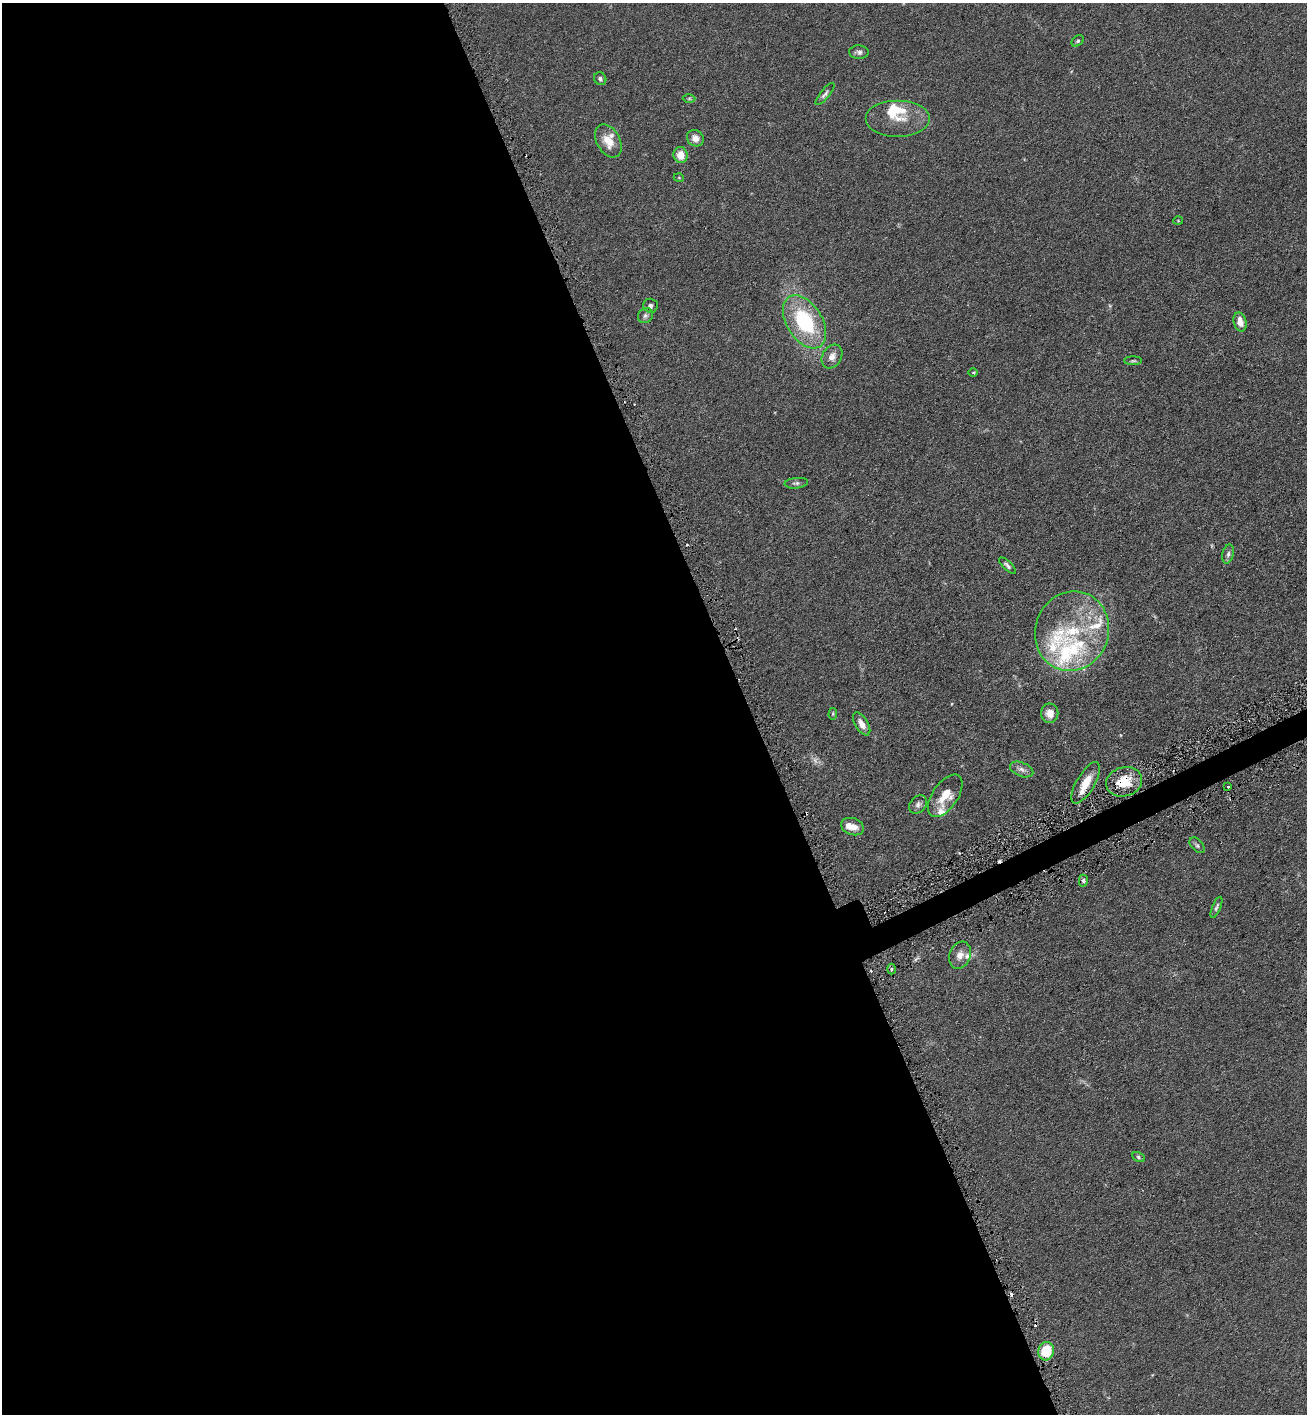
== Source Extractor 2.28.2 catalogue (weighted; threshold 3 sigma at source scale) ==
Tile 9 of 4 x 4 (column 1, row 3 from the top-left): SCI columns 149-1453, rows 1425-2836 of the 5654 x 5672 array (HDU 1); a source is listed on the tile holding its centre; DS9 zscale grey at full resolution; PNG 1309 x 1416 px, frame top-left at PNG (2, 3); each listed source drawn as its Kron ellipse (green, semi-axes under 4 px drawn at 4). Shown black and unused: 58% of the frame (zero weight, under 3 of 6 exposures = <1% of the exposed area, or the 3 px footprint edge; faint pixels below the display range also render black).
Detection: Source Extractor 2.28.2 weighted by HDU 2 'WHT'; one run over the whole footprint, this tile lists its part. Background 0.0619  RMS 0.0058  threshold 0.0239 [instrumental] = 3 sigma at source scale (4.09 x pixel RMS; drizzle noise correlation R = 1.36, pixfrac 0.8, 0.05/0.05 arcsec/px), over >= 5 px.
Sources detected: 60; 1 too faint to see at this stretch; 8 cosmic-ray / hot-pixel residue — neither listed nor drawn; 12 inside a brighter listed object's ellipse — not listed separately; the other 39 listed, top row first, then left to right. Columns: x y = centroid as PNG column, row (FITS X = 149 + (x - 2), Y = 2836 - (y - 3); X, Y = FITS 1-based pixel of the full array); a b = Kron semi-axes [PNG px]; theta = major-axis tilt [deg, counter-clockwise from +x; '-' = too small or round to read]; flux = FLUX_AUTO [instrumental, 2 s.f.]
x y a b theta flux
1078 41 7 5 40 0.88
859 52 10 6 -2 1.8
600 79 7 6 - 1.2
825 94 13 4 50 1.6
689 98 6 4 1 0.78
898 119 32 18 0 12
695 138 9 7 -38 3.6
608 141 18 11 -60 8.5
681 155 8 7 - 6.3
679 178 5 3 - 0.4
1178 221 5 3 - 0.45
650 306 7 7 - 1.8
645 316 8 7 - 1.7
805 322 29 17 -58 42
1240 322 10 6 -75 5
832 357 12 9 59 3.9
1133 361 9 4 0 0.92
973 372 5 3 - 0.48
796 483 12 5 5 1.3
1228 554 9 5 75 1.5
1007 565 11 4 -44 1.4
1072 631 40 36 70 48
1050 713 9 8 - 4.3
833 714 6 4 84 0.6
862 724 13 6 -58 3.4
1022 769 12 7 -22 2.5
1124 782 18 14 15 12
1086 783 23 9 59 9
1228 787 3 2 - 1.3
945 796 24 12 56 10
918 804 10 8 51 2.1
853 827 12 8 -19 5.2
1197 845 9 5 -46 1.2
1083 881 6 4 -88 1
1216 907 11 4 67 1.2
960 955 14 10 69 3.9
892 969 5 3 - 0.77
1138 1157 6 4 -29 0.93
1046 1351 9 8 - 17
Overlapping masked pixels (flux is a lower limit): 2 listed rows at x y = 1124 782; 1086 783